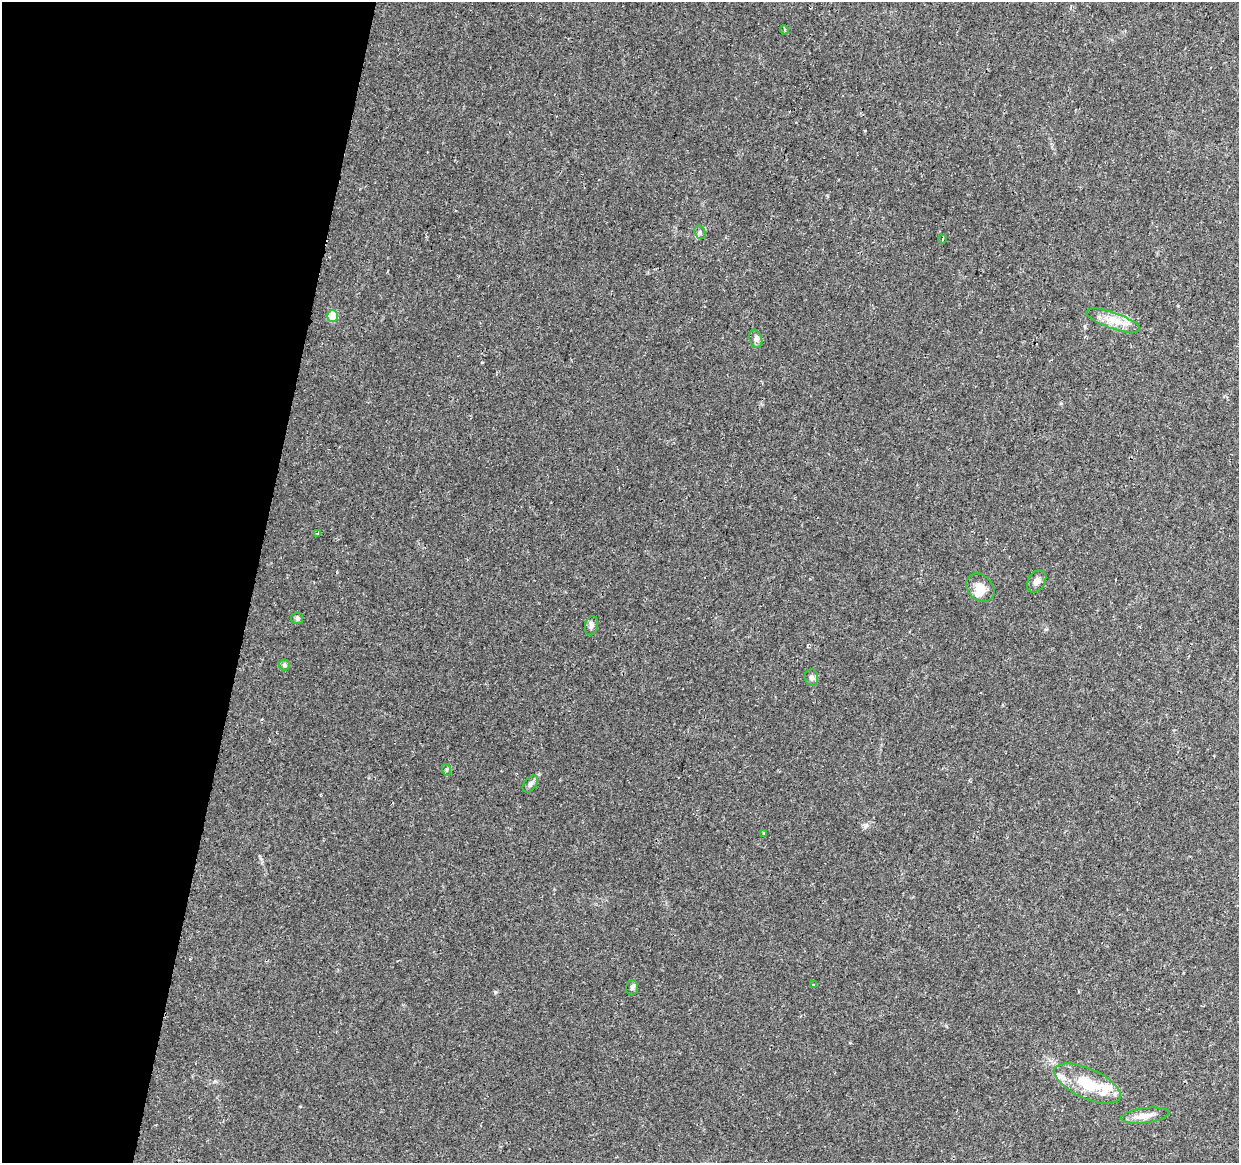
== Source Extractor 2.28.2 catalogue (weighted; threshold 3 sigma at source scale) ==
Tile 9 of 4 x 4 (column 1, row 3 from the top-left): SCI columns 19-1255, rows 1494-2654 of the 4976 x 5248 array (HDU 1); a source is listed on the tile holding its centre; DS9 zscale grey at full resolution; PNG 1241 x 1165 px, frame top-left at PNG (2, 2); each listed source drawn as its Kron ellipse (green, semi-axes under 4 px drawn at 4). Shown black and unused: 20% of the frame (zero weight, under 2 of 3 exposures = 3% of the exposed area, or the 3 px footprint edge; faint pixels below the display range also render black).
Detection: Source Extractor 2.28.2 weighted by HDU 2 'WHT'; one run over the whole footprint, this tile lists its part. Background 0.0385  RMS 0.0038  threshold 0.0173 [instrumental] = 3 sigma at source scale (4.5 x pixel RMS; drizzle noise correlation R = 1.50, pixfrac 1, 0.0396/0.0396 arcsec/px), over >= 5 px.
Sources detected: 23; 3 inside a brighter listed object's ellipse — not listed separately; the other 20 listed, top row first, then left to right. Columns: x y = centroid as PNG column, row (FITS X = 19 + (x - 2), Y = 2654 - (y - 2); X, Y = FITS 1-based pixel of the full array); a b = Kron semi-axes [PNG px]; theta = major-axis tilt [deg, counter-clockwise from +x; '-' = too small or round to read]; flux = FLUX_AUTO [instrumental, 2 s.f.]
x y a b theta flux
784 30 4 4 - 0.51
700 232 7 5 -71 0.83
943 239 4 2 - 0.35
332 316 5 5 - 18
1113 321 28 8 -19 5.7
756 339 9 6 -72 1.1
318 533 4 3 - 0.59
1037 581 12 8 57 2
980 588 16 12 -45 4
297 618 6 5 - 0.66
591 626 10 6 78 1.1
284 665 5 5 - 0.59
811 677 8 6 -81 1.1
447 770 6 4 -72 0.49
530 784 10 6 51 1.2
763 833 4 2 - 0.31
814 985 3 3 - 1
632 988 7 6 - 0.85
1087 1084 36 15 -24 14
1145 1116 24 7 7 3.5
Unlisted compact peaks at least as high as the median listed source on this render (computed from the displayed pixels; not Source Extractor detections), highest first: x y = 865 826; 495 992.